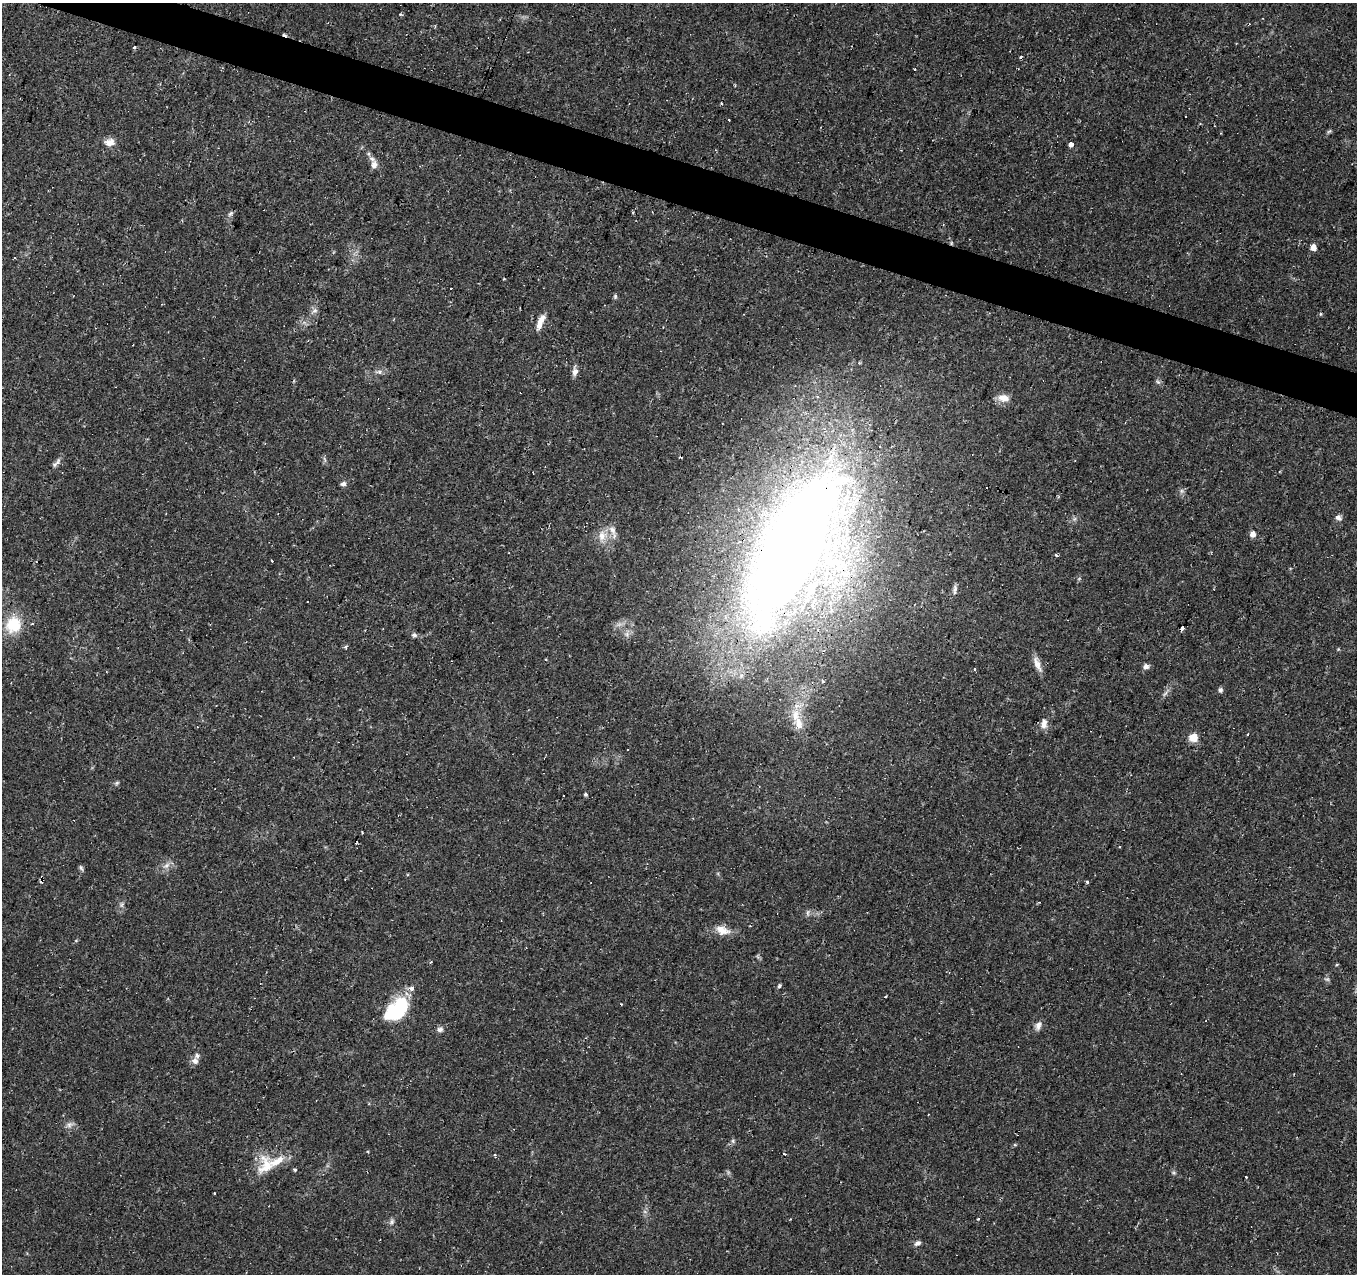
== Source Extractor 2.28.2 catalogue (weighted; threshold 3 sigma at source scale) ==
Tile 11 of 4 x 4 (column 3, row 3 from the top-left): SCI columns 2710-4064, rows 1483-2754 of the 5423 x 5573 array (HDU 1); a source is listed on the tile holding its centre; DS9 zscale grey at full resolution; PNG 1359 x 1276 px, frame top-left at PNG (2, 3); no overlay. Shown black and unused: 3% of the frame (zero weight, under 2 of 3 exposures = <1% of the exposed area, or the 3 px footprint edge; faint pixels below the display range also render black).
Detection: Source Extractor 2.28.2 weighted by HDU 2 'WHT'; one run over the whole footprint, this tile lists its part. Background 0.0479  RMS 0.0037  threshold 0.0166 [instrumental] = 3 sigma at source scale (4.5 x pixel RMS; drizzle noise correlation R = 1.50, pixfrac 1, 0.0396/0.0396 arcsec/px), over >= 5 px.
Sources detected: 100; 1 too faint to see at this stretch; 21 cosmic-ray / hot-pixel residue — not listed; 7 inside a brighter listed object's ellipse — not listed separately; the other 71 listed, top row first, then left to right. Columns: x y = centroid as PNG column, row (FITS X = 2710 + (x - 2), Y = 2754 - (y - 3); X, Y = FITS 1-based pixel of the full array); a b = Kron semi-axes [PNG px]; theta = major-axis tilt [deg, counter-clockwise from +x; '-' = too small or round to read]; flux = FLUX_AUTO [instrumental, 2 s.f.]
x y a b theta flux
135 46 4 3 - 6.8
1021 57 3 3 - 1.5
915 69 3 3 - 0.71
735 85 3 2 - 0.72
721 104 4 4 - 0.48
729 120 3 2 - 0.44
1200 123 4 2 - 0.39
110 142 13 9 2 2.9
1071 145 3 3 - 40
374 165 10 7 72 1.8
230 214 8 5 36 0.83
951 243 6 3 -73 0.5
1313 247 5 5 - 3.5
615 296 6 5 - 0.61
315 310 8 6 1 1.2
540 322 19 6 70 3.7
379 371 6 4 -21 0.88
575 372 11 7 82 1.8
1158 382 6 5 - 0.71
1004 398 15 10 -4 3.3
58 462 12 5 56 1.4
343 484 7 5 22 1.1
1181 491 7 4 72 0.74
1338 518 9 8 - 1.4
1074 519 6 5 - 0.8
1253 534 5 5 - 2.9
602 536 16 12 76 4.7
796 550 154 55 63 640
1056 555 4 3 - 0.9
272 561 3 3 - 2.8
955 589 13 4 86 1.1
13 625 23 20 54 11
1182 628 4 4 - 3.9
627 634 7 6 - 1.3
414 635 7 6 - 0.98
346 646 3 3 - 3.8
546 659 3 3 - 0.43
1037 664 22 7 -69 3
1146 667 7 6 - 1.5
1220 690 6 5 - 0.92
1165 693 11 3 50 0.9
795 715 19 11 81 5.7
1044 723 14 8 87 2.4
1247 735 3 3 - 3.9
1193 737 10 9 - 4
117 783 6 5 - 0.57
585 794 4 4 - 0.64
563 795 3 3 - 0.86
167 866 11 5 55 1.6
81 868 9 4 -65 0.69
42 881 4 4 - 2
1087 882 3 3 - 1.5
122 905 8 5 70 0.92
722 930 19 11 -23 4.4
431 962 4 3 - 0.41
779 986 5 4 - 0.59
412 989 4 4 - 2.1
885 997 4 2 - 0.28
396 1011 22 13 42 35
1038 1025 12 7 67 1.8
440 1029 8 7 - 1.3
195 1061 9 8 - 2.2
69 1125 10 7 32 1.5
733 1141 6 4 -72 0.62
784 1154 3 2 - 0.83
266 1166 31 22 88 10
295 1170 4 4 - 0.55
1246 1177 3 2 - 0.54
214 1193 3 3 - 0.62
392 1222 9 6 53 1.1
917 1243 8 6 30 1.2
Overlapping masked pixels (flux is a lower limit): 4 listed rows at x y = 951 243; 796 550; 1182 628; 42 881